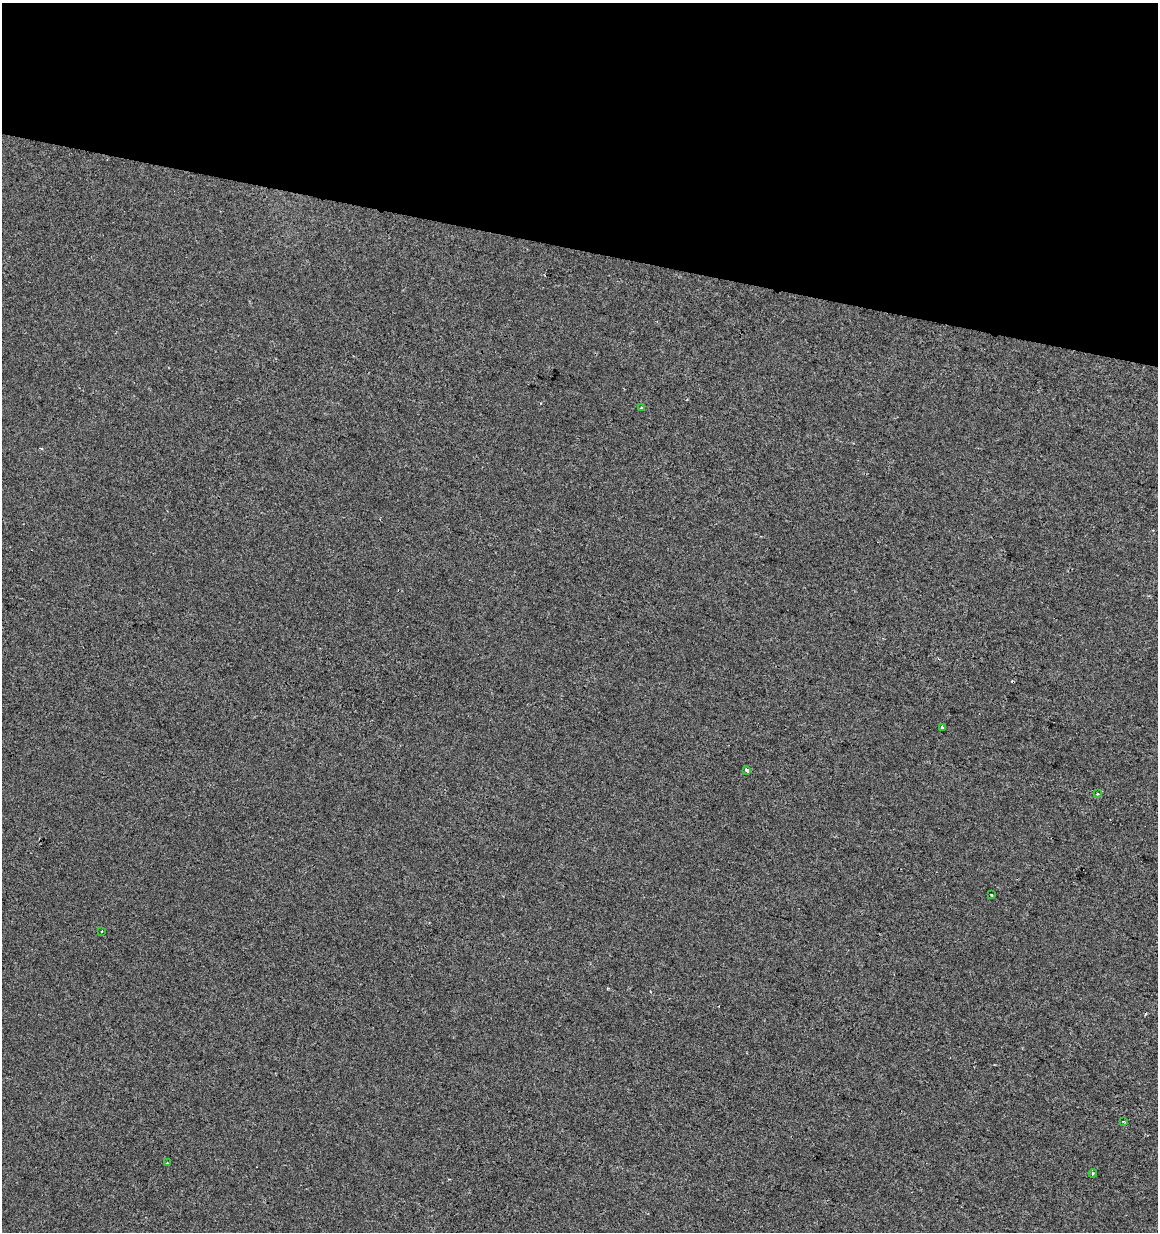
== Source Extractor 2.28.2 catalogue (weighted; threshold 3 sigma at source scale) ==
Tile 2 of 4 x 4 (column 2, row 1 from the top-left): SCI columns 1440-2595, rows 3690-4919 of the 5130 x 4927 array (HDU 1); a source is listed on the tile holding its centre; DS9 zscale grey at full resolution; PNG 1160 x 1234 px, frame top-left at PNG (2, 3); each listed source drawn as its Kron ellipse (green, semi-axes under 4 px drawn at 4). Shown black and unused: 20% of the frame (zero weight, under 2 of 3 exposures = <1% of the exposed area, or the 3 px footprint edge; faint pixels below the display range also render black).
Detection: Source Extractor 2.28.2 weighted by HDU 2 'WHT'; one run over the whole footprint, this tile lists its part. Background 2.04e-04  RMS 0.0042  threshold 0.019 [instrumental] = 3 sigma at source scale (4.5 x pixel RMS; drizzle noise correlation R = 1.50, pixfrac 1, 0.0396/0.0396 arcsec/px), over >= 5 px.
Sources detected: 11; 2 cosmic-ray / hot-pixel residue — neither listed nor drawn; the other 9 listed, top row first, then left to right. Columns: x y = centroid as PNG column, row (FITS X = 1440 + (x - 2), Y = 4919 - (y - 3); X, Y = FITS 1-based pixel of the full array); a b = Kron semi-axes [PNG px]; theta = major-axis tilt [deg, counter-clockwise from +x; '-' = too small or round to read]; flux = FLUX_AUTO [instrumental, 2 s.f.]
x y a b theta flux
642 408 3 3 - 1.3
942 727 4 3 - 0.69
747 770 4 3 - 7.1
1098 794 3 3 - 0.54
991 895 3 2 - 0.39
102 931 3 2 - 0.64
1123 1121 3 2 - 0.34
167 1163 4 3 - 0.4
1093 1173 4 3 - 0.39